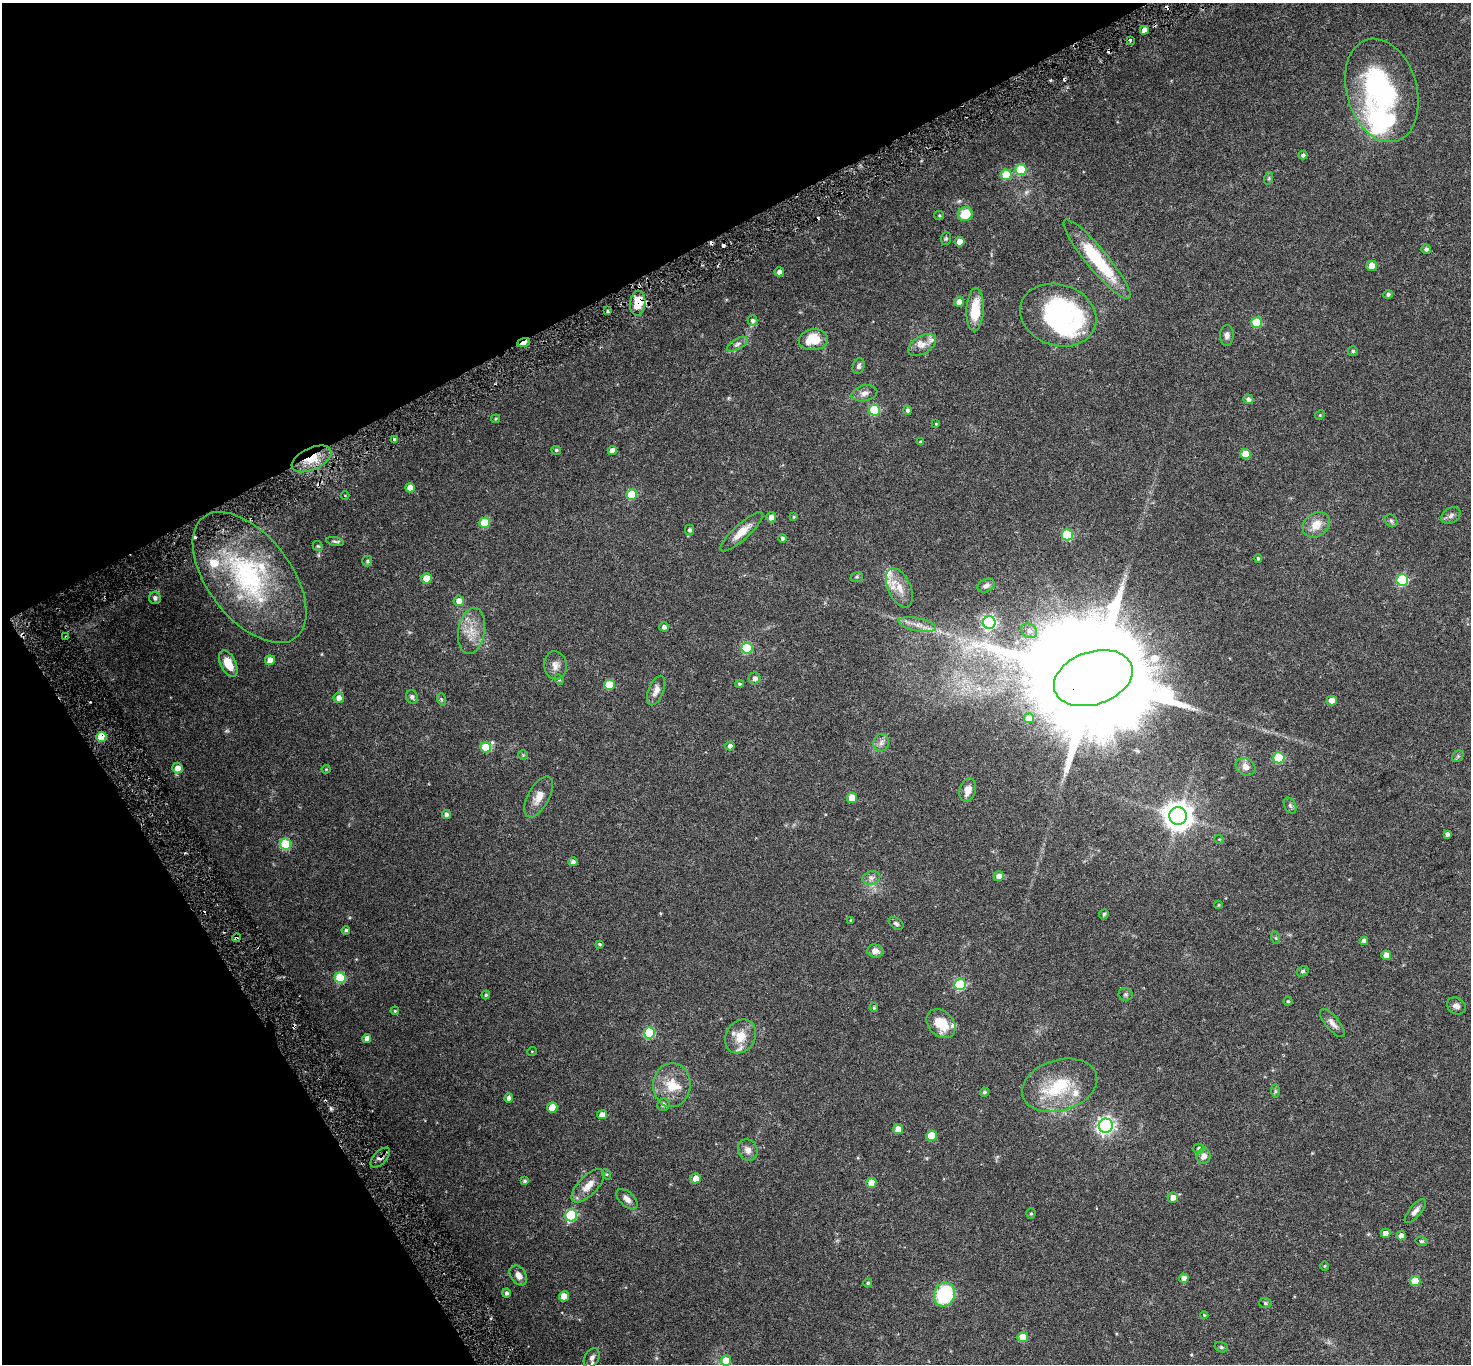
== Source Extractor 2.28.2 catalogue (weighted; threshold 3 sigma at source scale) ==
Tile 5 of 4 x 4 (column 1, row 2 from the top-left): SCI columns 12-1480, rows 2928-4289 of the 5898 x 5792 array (HDU 1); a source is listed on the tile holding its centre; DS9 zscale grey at full resolution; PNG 1473 x 1366 px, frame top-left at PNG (2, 3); each listed source drawn as its Kron ellipse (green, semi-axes under 4 px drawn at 4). Shown black and unused: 27% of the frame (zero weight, under 3 of 6 exposures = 1% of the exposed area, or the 3 px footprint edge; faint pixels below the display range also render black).
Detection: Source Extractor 2.28.2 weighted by HDU 2 'WHT'; one run over the whole footprint, this tile lists its part. Background 0.024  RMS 0.003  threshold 0.0121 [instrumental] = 3 sigma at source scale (4.09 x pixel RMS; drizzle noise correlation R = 1.36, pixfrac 0.8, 0.0396/0.0396 arcsec/px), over >= 5 px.
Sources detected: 208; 1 too faint to see at this stretch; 4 inside a brighter object's white glare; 11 cosmic-ray / hot-pixel residue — neither listed nor drawn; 13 inside a brighter listed object's ellipse — not listed separately; the other 179 listed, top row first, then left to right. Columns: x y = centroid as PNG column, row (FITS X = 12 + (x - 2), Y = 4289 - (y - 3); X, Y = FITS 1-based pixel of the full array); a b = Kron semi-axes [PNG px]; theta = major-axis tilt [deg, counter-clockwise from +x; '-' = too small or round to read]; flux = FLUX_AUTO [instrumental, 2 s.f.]
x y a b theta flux
1144 30 4 4 - 1.7
1130 40 4 3 - 0.37
1382 90 53 35 -74 43
1303 155 4 4 - 0.53
1021 170 5 5 - 9.2
1006 175 5 5 - 7.4
1269 178 6 4 72 0.31
965 214 7 7 - 5.8
939 215 5 4 - 0.26
946 238 6 5 - 0.35
960 242 5 4 - 2.5
1426 249 5 5 - 0.55
1097 259 50 10 -50 16
1372 266 5 5 - 2.8
779 272 5 4 - 1.1
1388 294 4 4 - 0.47
959 302 5 5 - 1.9
638 303 12 7 84 5.3
975 310 21 8 87 6.1
607 311 3 3 - 0.42
1058 315 39 30 -19 44
752 321 5 5 - 0.71
1257 322 5 5 - 9.5
1227 335 10 7 87 0.98
813 340 14 10 5 6.3
524 343 6 4 21 4.1
737 344 11 5 29 0.76
922 345 15 8 31 1.7
1353 351 5 4 - 0.43
859 366 8 6 73 0.65
864 393 13 7 13 1.3
1248 399 5 4 - 0.74
874 410 5 5 - 14
907 410 4 4 - 0.59
1320 415 5 4 - 0.26
496 419 4 3 - 0.27
936 424 4 3 - 0.19
395 440 3 3 - 1.2
920 442 4 3 - 0.34
556 450 5 4 - 0.41
612 451 4 4 - 1.6
1245 454 5 5 - 5
312 459 21 11 24 5.5
410 488 5 4 - 2.6
632 494 5 5 - 9.1
345 495 4 3 - 0.17
1451 515 10 7 34 0.91
771 517 5 5 - 1.4
794 517 4 3 - 0.22
1391 521 7 5 -45 0.47
484 523 5 5 - 7.2
1316 525 14 11 38 3.2
690 530 5 4 - 0.53
742 532 28 7 42 3.2
1067 535 5 5 - 14
783 538 4 4 - 0.63
335 541 9 3 -12 0.39
318 546 5 4 - 0.28
1258 558 4 3 - 0.33
367 561 5 5 - 0.31
250 577 76 41 -52 36
857 577 6 5 - 0.34
426 578 5 5 - 5.2
1402 580 6 5 - 19
986 586 9 6 28 0.75
899 588 21 11 -65 3.7
155 598 6 6 - 0.81
459 601 5 5 - 1.8
989 623 6 6 - 51
917 625 19 6 -12 2.1
664 627 4 4 - 0.78
472 631 23 13 81 4.2
1029 631 8 7 - 0.95
66 637 3 2 - 0.23
747 648 5 5 - 15
270 660 5 4 - 2.6
228 664 14 7 -64 3.6
555 665 14 11 -81 1.7
754 678 6 6 - 0.96
1093 678 40 26 19 11000
559 680 5 4 - 0.3
739 684 4 4 - 0.37
609 685 5 5 - 6.5
656 690 15 7 68 1.6
412 697 7 6 - 0.57
339 698 5 5 - 1.3
441 699 6 4 -71 0.36
1332 701 5 4 - 2.5
1029 718 5 5 - 2.9
101 737 5 5 - 7.4
881 743 9 8 - 1
730 746 4 4 - 0.94
486 747 5 5 - 7.3
523 755 5 5 - 0.29
1458 756 6 5 - 0.43
1279 758 5 5 - 14
1245 767 10 8 -29 1.7
178 768 5 5 - 1.8
326 769 4 4 - 0.22
968 790 12 8 74 2.1
539 797 22 10 61 2.9
852 798 5 5 - 4.3
1290 805 8 5 -63 0.57
446 814 4 4 - 0.75
1178 816 8 8 - 330
1447 834 4 4 - 0.67
1219 839 5 3 - 0.17
285 844 5 5 - 15
573 862 4 4 - 0.73
999 876 5 5 - 1.8
871 878 9 6 13 0.96
1219 905 4 4 - 0.21
1104 914 5 4 - 0.38
851 920 4 4 - 0.21
896 923 8 5 -32 0.54
346 930 4 3 - 0.44
236 938 4 4 - 0.41
1276 938 6 4 -71 0.34
1364 941 4 4 - 0.83
599 944 4 3 - 0.33
875 951 8 6 -6 1.3
1386 955 5 5 - 1.7
1302 971 6 5 - 0.43
340 978 5 5 - 12
960 984 6 5 - 21
1126 994 7 6 - 0.48
486 995 4 4 - 0.3
1288 1001 4 4 - 0.31
1456 1006 10 8 -32 1.1
874 1008 4 3 - 0.32
395 1011 4 3 - 0.24
1332 1023 17 6 -50 1.4
941 1024 16 12 -45 5.6
649 1033 5 5 - 16
740 1036 18 14 57 4.2
367 1039 4 4 - 1.4
532 1051 5 3 - 0.17
672 1085 22 19 87 5.6
1060 1085 38 25 17 13
1275 1091 7 4 -90 0.41
984 1092 4 4 - 0.46
509 1098 4 4 - 1
663 1105 6 6 - 0.84
552 1107 5 5 - 4.9
602 1115 5 4 - 1.7
1106 1126 7 7 - 83
898 1129 5 5 - 2.5
931 1136 5 5 - 7.4
1199 1148 5 5 - 0.53
748 1150 11 9 -64 1.4
1203 1156 8 7 - 1.4
380 1158 12 6 46 1
606 1174 5 3 - 0.22
696 1178 5 5 - 2.1
525 1181 4 4 - 0.41
871 1183 5 5 - 4
588 1186 21 9 46 2.9
1173 1197 5 5 - 1.7
627 1199 13 7 -43 1.4
1415 1211 15 6 50 1.2
1031 1213 5 4 - 0.28
571 1215 6 5 - 22
1385 1233 5 4 - 1.3
1401 1236 5 4 - 1.3
1421 1241 6 4 -12 0.36
1325 1266 5 3 - 0.2
518 1275 11 7 -56 1.6
1184 1278 5 4 - 1.3
1415 1281 5 5 - 5.4
868 1283 4 3 - 0.35
506 1293 4 4 - 0.6
944 1294 12 10 65 18
564 1296 5 5 - 4.3
1265 1303 6 5 - 0.34
1204 1315 4 4 - 0.23
1023 1337 5 5 - 4.6
1221 1347 7 5 -16 0.38
592 1358 10 7 59 0.95
726 1360 5 5 - 4.5
Overlapping masked pixels (flux is a lower limit): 8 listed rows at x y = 638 303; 524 343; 312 459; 66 637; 1093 678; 101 737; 236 938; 380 1158